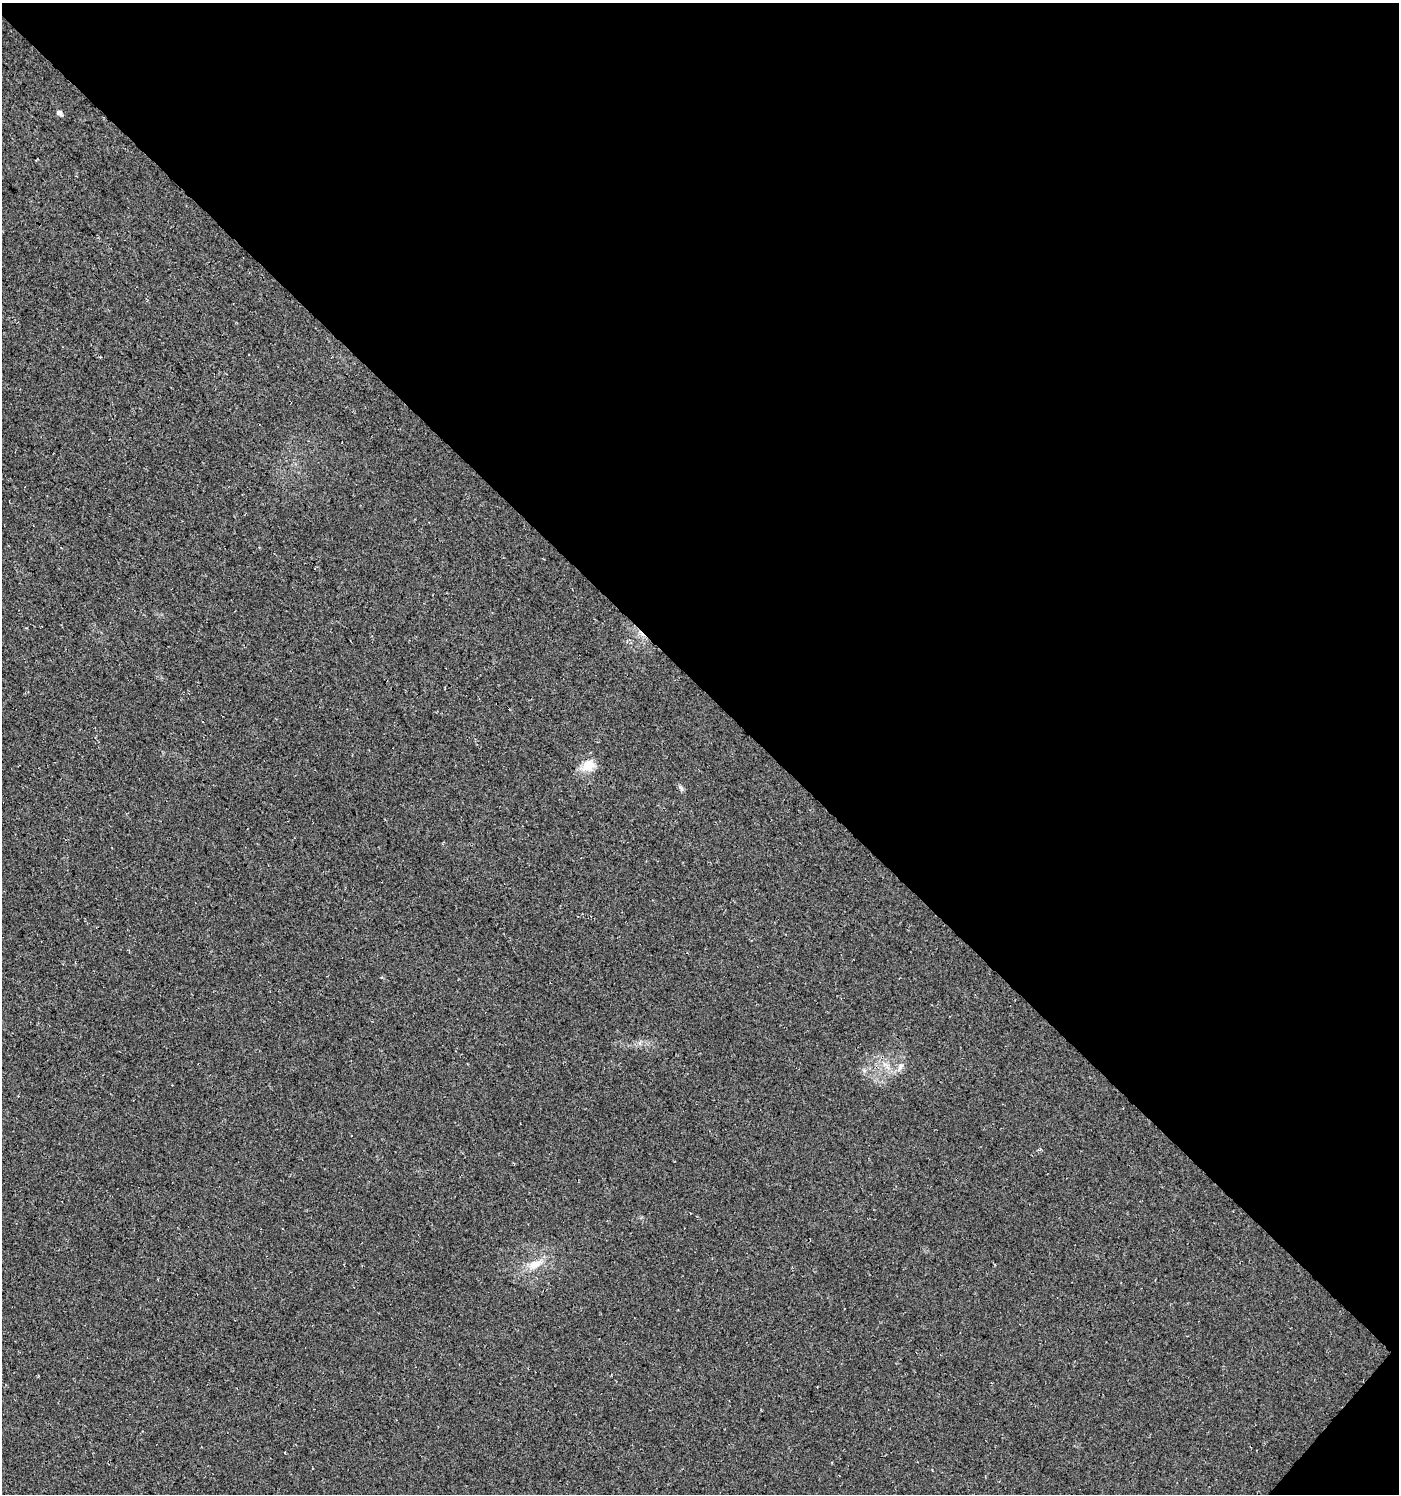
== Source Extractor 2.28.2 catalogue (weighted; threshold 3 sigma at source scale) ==
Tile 8 of 4 x 4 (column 4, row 2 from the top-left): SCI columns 4463-5859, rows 3028-4519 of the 6067 x 6059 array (HDU 1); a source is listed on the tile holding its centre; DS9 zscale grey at full resolution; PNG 1401 x 1496 px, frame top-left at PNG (2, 3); no overlay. Shown black and unused: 46% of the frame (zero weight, under 3 of 4 exposures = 5% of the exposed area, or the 3 px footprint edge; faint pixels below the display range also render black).
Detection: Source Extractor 2.28.2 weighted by HDU 2 'WHT'; one run over the whole footprint, this tile lists its part. Background 0.03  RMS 0.0079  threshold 0.0358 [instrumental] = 3 sigma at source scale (4.5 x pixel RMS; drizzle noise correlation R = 1.50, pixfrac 1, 0.0396/0.0396 arcsec/px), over >= 5 px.
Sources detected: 6; all 6 listed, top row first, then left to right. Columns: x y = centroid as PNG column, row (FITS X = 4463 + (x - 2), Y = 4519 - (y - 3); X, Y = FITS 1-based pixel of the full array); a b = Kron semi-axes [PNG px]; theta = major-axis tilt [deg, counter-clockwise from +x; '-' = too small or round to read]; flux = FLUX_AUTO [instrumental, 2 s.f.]
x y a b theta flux
60 113 6 5 - 3.5
588 766 16 13 24 13
681 788 9 5 -63 1.8
901 1066 9 6 52 3
864 1070 7 4 -19 1.4
535 1264 22 10 24 12